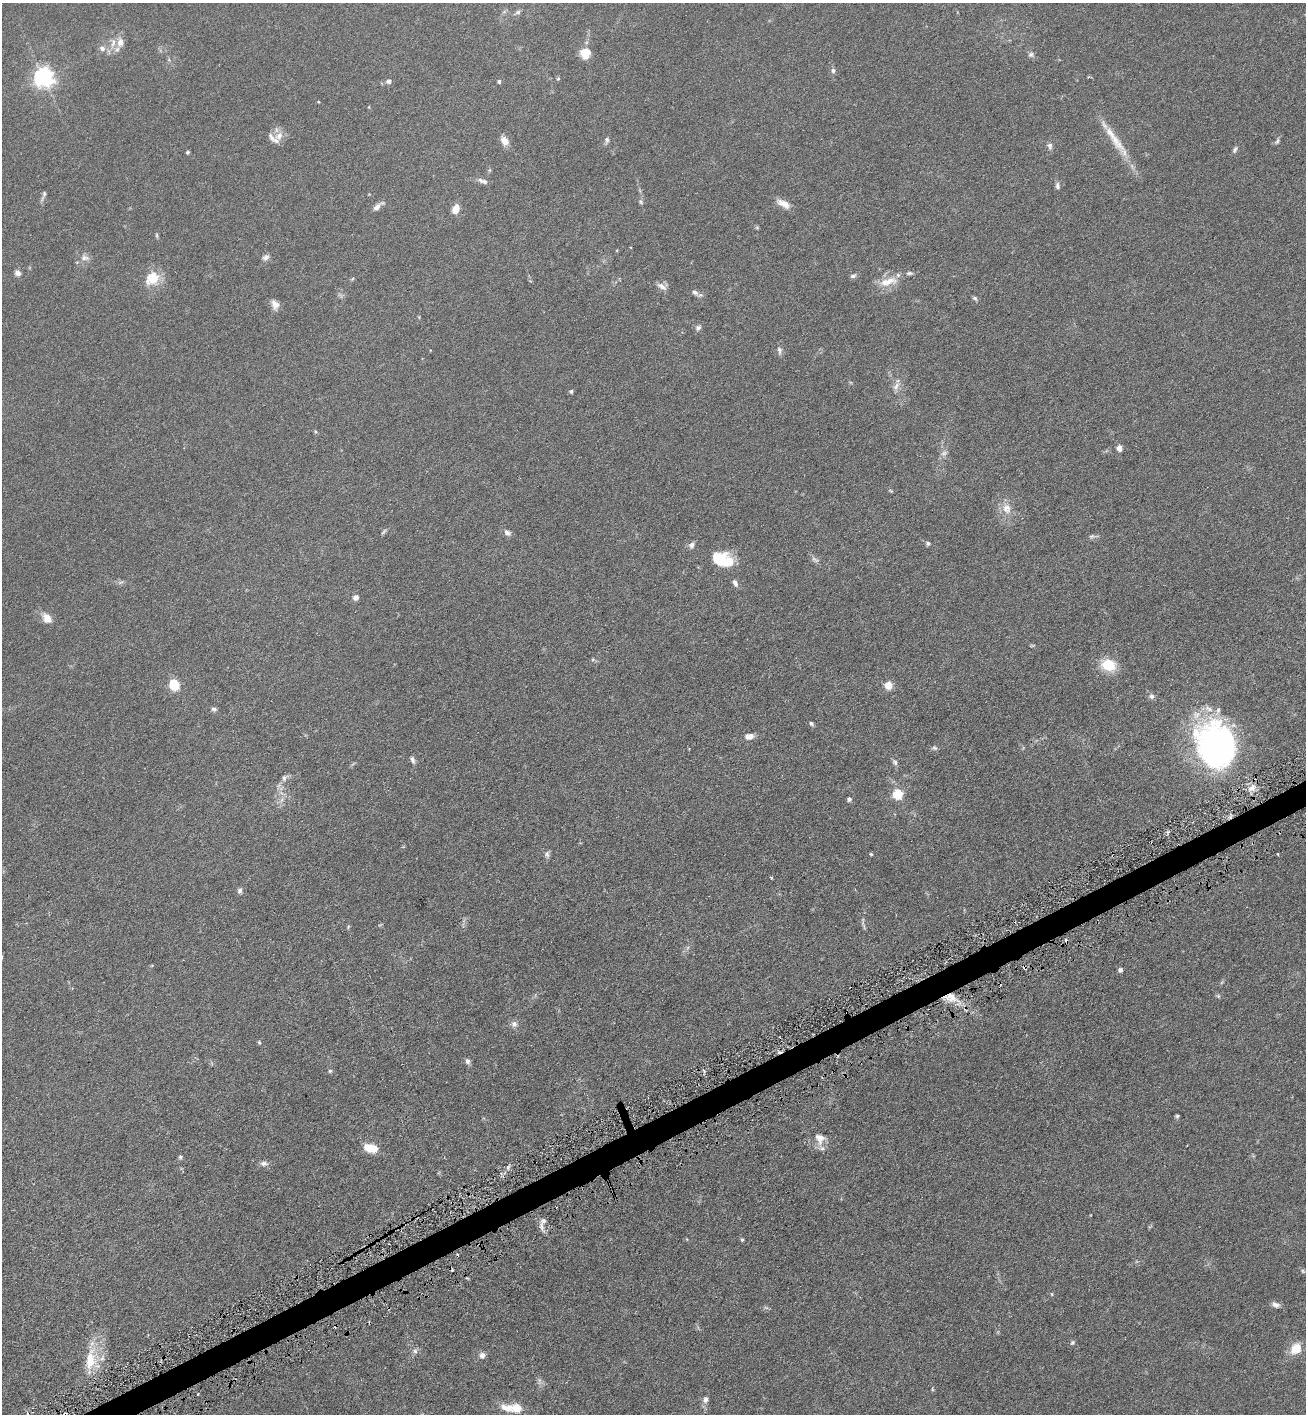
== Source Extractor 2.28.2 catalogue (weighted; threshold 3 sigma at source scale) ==
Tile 7 of 4 x 4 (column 3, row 2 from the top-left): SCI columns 2759-4062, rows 2837-4248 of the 5654 x 5672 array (HDU 1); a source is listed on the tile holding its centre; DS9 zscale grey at full resolution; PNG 1308 x 1416 px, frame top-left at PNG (2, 3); no overlay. Shown black and unused: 2% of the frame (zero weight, under 3 of 6 exposures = <1% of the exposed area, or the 3 px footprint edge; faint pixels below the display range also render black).
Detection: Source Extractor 2.28.2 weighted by HDU 2 'WHT'; one run over the whole footprint, this tile lists its part. Background 0.0619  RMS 0.0058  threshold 0.0239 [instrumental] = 3 sigma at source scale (4.09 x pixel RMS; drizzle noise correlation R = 1.36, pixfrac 0.8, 0.05/0.05 arcsec/px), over >= 5 px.
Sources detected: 125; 3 too faint to see at this stretch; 1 inside a brighter object's white glare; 6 cosmic-ray / hot-pixel residue — not listed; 8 inside a brighter listed object's ellipse — not listed separately; the other 107 listed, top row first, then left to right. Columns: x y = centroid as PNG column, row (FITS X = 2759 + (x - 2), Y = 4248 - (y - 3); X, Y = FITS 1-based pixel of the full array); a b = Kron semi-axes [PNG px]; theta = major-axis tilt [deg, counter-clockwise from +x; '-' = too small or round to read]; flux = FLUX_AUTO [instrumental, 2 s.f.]
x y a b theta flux
518 12 10 5 34 1.5
120 42 11 9 85 4.3
102 48 9 7 -48 2.2
585 54 13 11 -82 7
1031 54 8 7 - 1.4
833 70 6 5 - 1.2
44 77 7 7 - 300
558 79 5 4 - 0.66
389 81 7 6 - 1.8
499 81 4 4 - 0.99
279 136 17 10 47 4.6
1114 139 53 10 -55 14
607 140 9 6 83 1.4
505 141 12 8 -54 4.2
1277 141 9 5 63 1.1
1050 146 10 7 -72 1.7
1235 149 9 5 63 1.3
188 152 4 3 - 0.73
483 181 13 5 -21 2.2
1057 186 9 5 -79 1.4
44 194 7 5 -90 1
641 202 6 5 - 0.86
784 204 18 8 -29 4.5
378 206 14 5 38 2.9
456 209 10 7 66 5.5
157 235 7 4 -82 0.72
617 250 5 3 - 0.4
265 257 9 6 24 1.8
85 258 12 8 -11 2.8
18 273 7 6 - 2.2
853 276 9 5 16 1.3
352 279 5 4 - 0.57
153 280 24 12 26 8.4
888 281 29 10 15 8.8
662 286 14 6 -34 2.6
695 292 9 7 -33 1.8
975 298 7 5 -37 0.94
275 305 12 9 -70 3.4
698 328 8 7 - 1.5
779 350 11 6 -80 1.7
896 386 13 7 55 2.8
571 391 5 4 - 0.87
315 431 5 4 - 0.65
1119 448 6 5 - 3.7
944 453 10 7 27 2
891 491 5 4 - 0.57
1007 508 17 12 -72 6.3
384 532 10 3 50 0.94
507 533 9 6 -39 2.1
1092 536 9 5 10 1.3
928 543 6 5 - 1.1
691 545 8 7 - 1.9
721 559 22 13 -14 22
735 583 10 5 -60 1.9
356 598 7 6 - 2.1
47 618 15 10 -53 4.8
1032 646 6 4 1 0.57
1108 665 14 11 -16 16
174 685 6 6 - 24
888 685 7 6 - 7.1
1151 696 7 7 - 1.7
214 709 7 5 -27 1.3
811 724 6 4 -43 1
749 736 9 6 9 4.2
1215 747 50 45 -84 140
935 748 7 6 - 1.1
412 760 10 5 -70 1.7
895 762 8 5 -54 1.4
284 778 8 6 89 1.5
1252 788 12 7 29 3.7
898 794 5 5 - 36
849 799 5 5 - 1.2
282 800 9 4 71 1.7
547 854 10 7 -87 1.6
871 854 4 4 - 0.58
1277 854 2 2 - 0.47
771 878 4 3 - 0.53
240 891 8 6 76 1.4
863 923 6 4 72 0.84
1120 970 5 5 - 1.3
1218 996 6 5 - 0.83
950 997 18 11 -13 8.4
514 1024 9 9 - 2.2
259 1043 6 4 -69 0.65
467 1061 7 6 - 1.8
330 1071 5 4 - 0.77
1177 1116 4 3 - 0.77
820 1138 18 15 -64 6.6
371 1148 12 7 -11 13
180 1157 5 5 - 0.81
264 1163 11 7 2 2.1
543 1221 8 7 - 1.9
742 1240 5 4 - 0.65
1303 1271 6 5 - 0.77
1052 1294 5 4 - 0.55
1275 1305 11 7 -24 2.3
766 1308 7 4 -2 0.88
1072 1343 7 6 - 0.95
1296 1349 17 13 50 7.8
415 1351 8 6 -57 1.6
482 1355 7 7 - 2.4
90 1360 29 13 85 15
933 1389 6 3 -48 0.59
705 1400 8 7 - 2.2
507 1408 20 10 -18 6.2
516 1408 8 7 - 9.4
65 1414 5 4 - 0.74
Overlapping masked pixels (flux is a lower limit): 2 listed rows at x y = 950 997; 65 1414
Isophote crosses this tile's border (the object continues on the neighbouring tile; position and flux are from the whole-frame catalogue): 1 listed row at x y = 65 1414